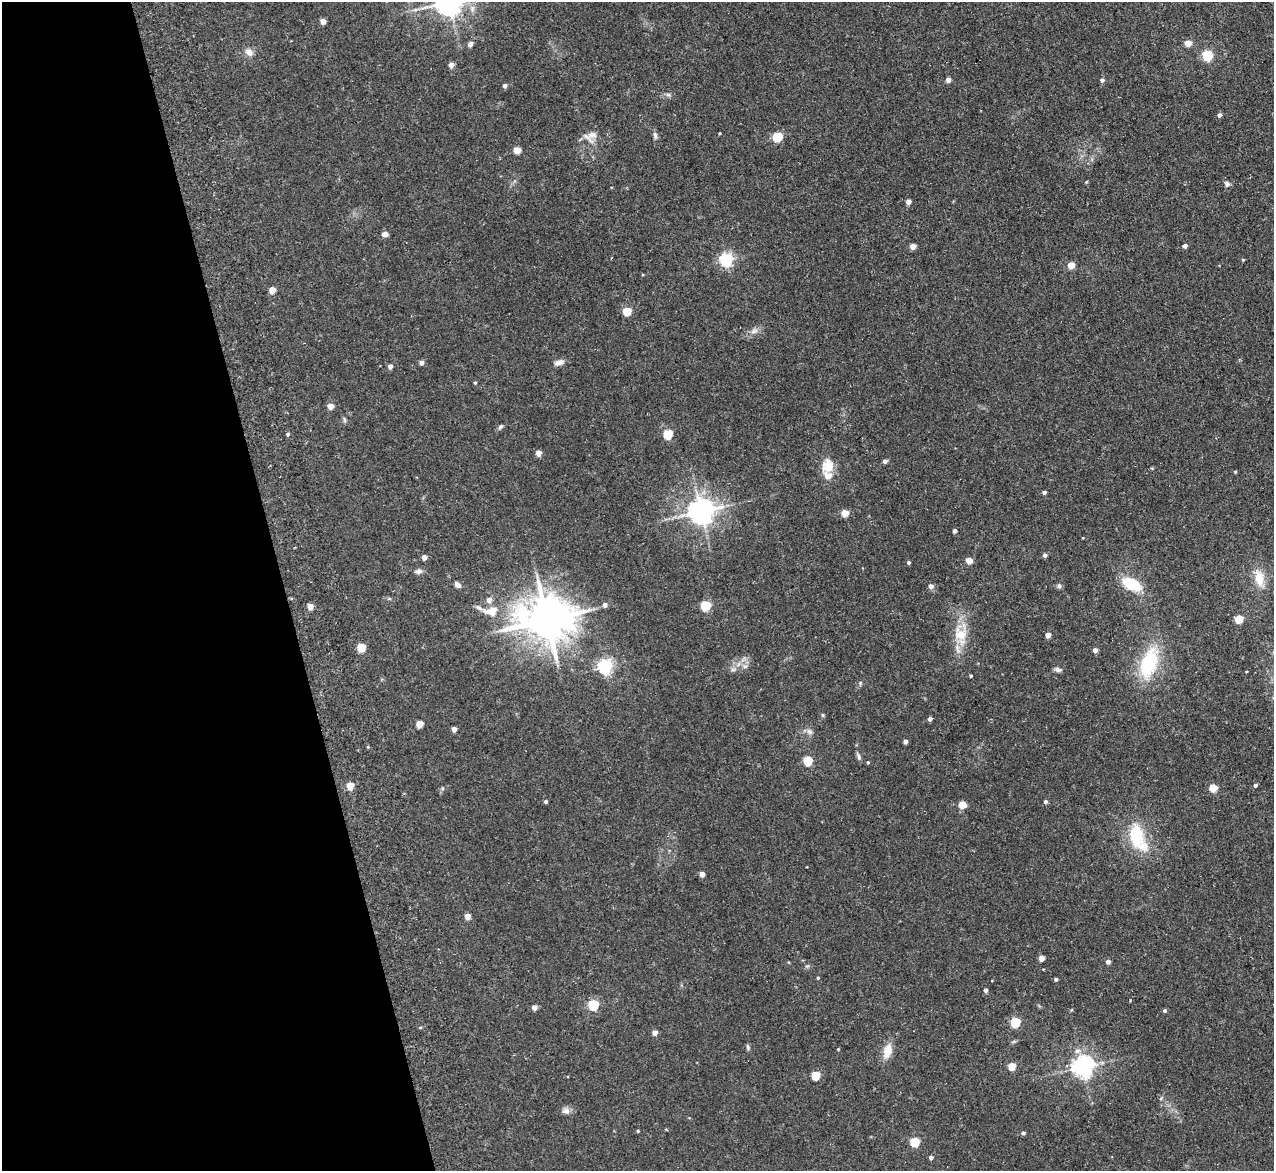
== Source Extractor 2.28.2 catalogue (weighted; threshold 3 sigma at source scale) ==
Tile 5 of 4 x 4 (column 1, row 2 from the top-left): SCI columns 7-1278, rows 2471-3639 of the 5154 x 5095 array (HDU 1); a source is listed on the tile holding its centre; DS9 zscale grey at full resolution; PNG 1276 x 1173 px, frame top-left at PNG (2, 2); no overlay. Shown black and unused: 22% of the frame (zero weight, under 3 of 5 exposures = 3% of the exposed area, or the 3 px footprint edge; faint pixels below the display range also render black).
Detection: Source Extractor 2.28.2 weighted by HDU 2 'WHT'; one run over the whole footprint, this tile lists its part. Background 0.0273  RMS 0.005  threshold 0.0226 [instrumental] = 3 sigma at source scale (4.5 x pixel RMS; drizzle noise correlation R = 1.50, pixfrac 1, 0.05/0.05 arcsec/px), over >= 5 px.
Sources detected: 116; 2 inside a brighter listed object's ellipse — not listed separately; the other 114 listed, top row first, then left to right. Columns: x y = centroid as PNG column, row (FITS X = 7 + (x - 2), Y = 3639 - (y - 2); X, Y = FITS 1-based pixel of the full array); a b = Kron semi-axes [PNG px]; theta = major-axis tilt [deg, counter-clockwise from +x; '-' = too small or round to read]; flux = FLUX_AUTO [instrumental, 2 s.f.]
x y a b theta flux
448 2 8 8 - 670
415 10 7 4 19 1.1
323 21 4 4 - 4.1
1188 43 4 4 - 8.2
470 44 5 4 - 3.1
249 52 11 8 -43 3.1
1207 55 5 5 - 47
451 65 4 4 - 3.7
948 80 4 4 - 3.2
1102 80 5 4 - 1.5
505 86 4 4 - 1.9
668 95 7 4 -1 1
1219 115 4 4 - 1.6
655 135 10 5 -79 1.4
590 136 21 15 24 6.2
777 137 5 5 - 33
517 150 5 4 - 9.4
1227 184 8 7 - 1.5
908 201 4 4 - 3.5
385 234 7 5 -7 2.3
913 246 4 4 - 5.2
1185 246 4 4 - 2.4
726 260 6 6 - 100
1243 260 4 3 - 0.52
1071 265 4 4 - 10
272 290 5 4 - 7.6
627 311 5 5 - 18
754 331 11 6 16 2.3
421 362 4 4 - 2.6
559 362 12 6 17 2.8
390 366 4 4 - 2.4
475 383 4 3 - 0.59
330 406 5 4 - 5.5
344 420 8 4 -81 0.85
500 427 9 5 57 1
288 434 5 4 - 0.9
668 434 6 5 - 23
538 453 4 4 - 5.5
885 461 4 4 - 1.7
828 466 18 15 77 8.4
1235 472 3 3 - 0.62
1044 492 4 3 - 1.2
701 511 8 7 - 590
845 513 4 4 - 9.6
955 531 4 3 - 1.7
1045 555 5 4 - 1.4
424 557 4 4 - 3.7
969 561 4 4 - 7.5
908 563 4 4 - 0.86
419 571 10 6 9 1.8
1259 578 23 12 -78 9.3
1132 584 19 11 -26 18
457 585 8 5 -40 2
931 586 5 4 - 2.8
1059 586 7 6 - 1.2
489 600 6 5 - 3.6
605 605 6 5 - 1.6
310 606 4 4 - 5.1
705 606 5 5 - 32
491 610 19 9 -7 12
547 619 14 12 2 2100
1239 619 5 5 - 16
961 633 25 19 74 13
1048 635 4 4 - 3.9
361 647 5 5 - 17
1095 650 4 4 - 2.7
1148 663 30 15 72 35
605 666 6 6 - 130
745 666 7 5 -28 1.3
733 670 7 4 0 1
1058 670 8 6 -14 1.6
1246 672 3 2 - 0.34
971 676 4 3 - 0.64
823 715 6 4 -89 0.61
930 719 4 4 - 1.6
419 724 5 4 - 9.4
454 729 4 4 - 3.5
809 732 10 6 -38 1.8
905 741 4 4 - 2.2
859 757 10 5 -76 1.3
808 761 5 5 - 25
868 762 4 3 - 0.54
1255 785 4 4 - 1.1
350 786 5 4 - 10
1213 788 5 4 - 14
546 802 4 4 - 0.98
1045 802 4 4 - 1.4
962 805 8 8 - 4.1
1136 835 25 15 -86 22
702 874 4 4 - 3.4
467 916 4 4 - 5.8
1041 958 4 4 - 4.9
1108 962 4 4 - 2.6
818 978 4 3 - 0.6
1056 979 3 3 - 0.95
985 990 4 4 - 1.2
593 1005 5 5 - 44
534 1007 4 4 - 3.1
1165 1011 4 4 - 0.95
1015 1022 5 5 - 33
655 1033 4 4 - 3.5
1014 1041 6 4 19 0.73
748 1047 8 4 -70 0.89
838 1049 4 3 - 0.42
888 1051 17 10 73 6.5
1077 1051 9 7 16 2.3
1011 1066 5 5 - 13
1083 1067 7 7 - 330
815 1075 5 5 - 19
566 1111 12 8 9 2.3
638 1131 4 3 - 0.46
1023 1133 4 4 - 1.3
915 1142 5 5 - 25
931 1158 4 4 - 1.9
Isophote crosses this tile's border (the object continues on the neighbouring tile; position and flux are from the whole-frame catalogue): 1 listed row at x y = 448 2